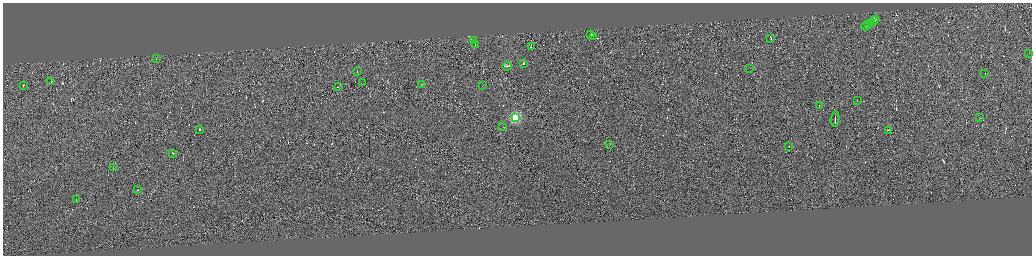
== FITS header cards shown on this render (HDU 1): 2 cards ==
NAXIS1  =                 4117
NAXIS2  =                 1015

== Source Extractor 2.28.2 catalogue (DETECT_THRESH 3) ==
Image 4117 x 1015 px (HDU 1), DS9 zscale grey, zoomed out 1/4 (1 PNG px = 4 x 4 image px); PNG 1034 x 258 px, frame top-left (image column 3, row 1012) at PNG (3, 3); each listed source drawn as its Kron ellipse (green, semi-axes under 4 px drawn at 4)
Background 0.0113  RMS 1.7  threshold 5.21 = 3 sigma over >= 5 px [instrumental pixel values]
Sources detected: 685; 646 cannot appear on this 1/4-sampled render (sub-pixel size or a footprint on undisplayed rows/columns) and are neither listed nor drawn; the other 39 listed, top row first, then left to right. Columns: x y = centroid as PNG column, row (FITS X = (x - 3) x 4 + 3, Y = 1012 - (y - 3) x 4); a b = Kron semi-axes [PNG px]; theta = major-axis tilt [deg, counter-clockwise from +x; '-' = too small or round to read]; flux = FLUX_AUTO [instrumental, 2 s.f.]
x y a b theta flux
876 19 2 1 - 3600
875 20 3 1 - 7900
872 22 3 1 - 7000
870 23 2 1 - 4800
868 25 2 1 - 4800
866 26 5 1 - 7700
590 34 3 1 - 13000
594 36 3 1 - 7900
771 38 4 1 - 12000
473 41 2 1 - 3700
475 45 2 1 - 2600
531 47 2 1 - 2900
1029 53 2 1 - 3100
157 58 3 1 - 4200
524 64 2 1 - 2900
507 66 5 1 - 6800
750 68 2 1 - 2100
357 72 2 1 - 2900
985 74 2 1 - 3200
51 82 2 1 - 23000
363 83 2 1 - 1400
24 85 2 1 - 3100
421 85 2 1 - 3900
482 86 2 1 - 2900
338 87 2 1 - 6200
857 100 2 1 - 7800
819 105 2 1 - 3000
516 118 3 3 - 97000
980 118 2 1 - 9200
835 119 8 1 84 19000
503 127 2 1 - 4200
199 130 2 1 - 18000
888 130 2 1 - 6400
609 145 2 1 - 4100
789 146 2 1 - 6300
173 154 2 1 - 5600
113 168 2 1 - 2800
138 190 2 1 - 2600
76 200 2 1 - 4700
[646 sub-pixel or undisplayed-footprint detections neither listed nor drawn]